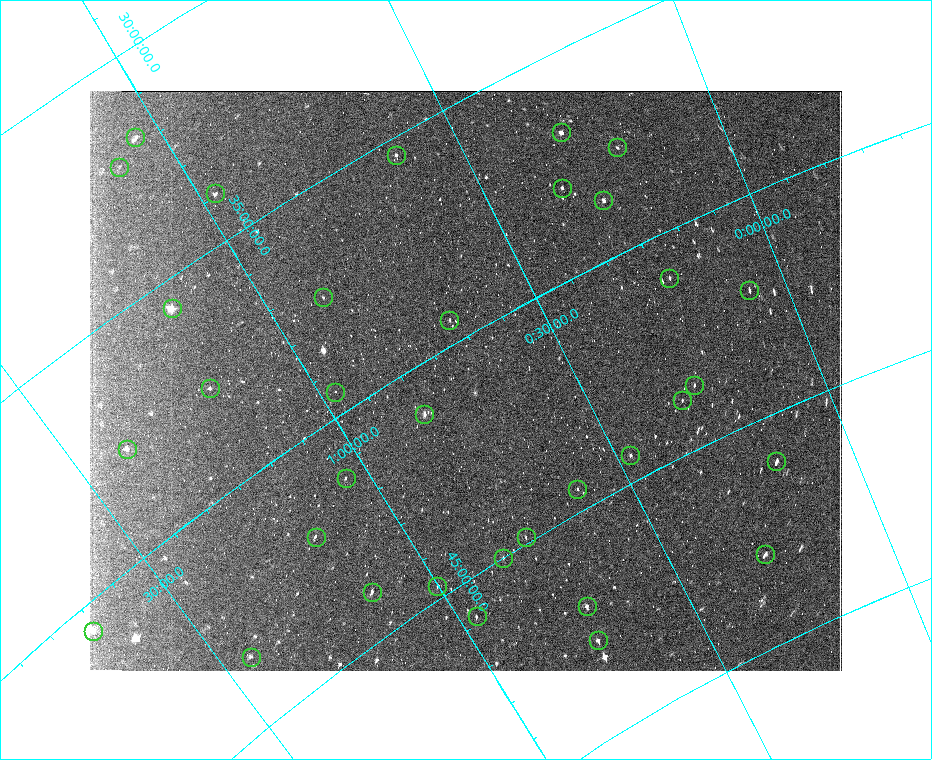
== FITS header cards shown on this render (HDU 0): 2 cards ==
NAXIS1  =                  752
NAXIS2  =                  580

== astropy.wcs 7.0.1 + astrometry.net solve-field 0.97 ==
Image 752 x 580 px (HDU 0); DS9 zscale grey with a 90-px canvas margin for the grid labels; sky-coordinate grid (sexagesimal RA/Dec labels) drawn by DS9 from the SOLVED WCS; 34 Tycho-2 reference stars matched to detected sources circled (green)
Header WCS: none
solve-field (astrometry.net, Tycho-2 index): SOLVED blind (the file carries no WCS)
Solved WCS: RA---TAN-SIP/DEC--TAN-SIP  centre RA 00:43:00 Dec +40:54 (10.75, +40.90 deg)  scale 89 x 85.7 arcsec/px (non-square pixels)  FOV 1115.5' x 828.3'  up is -150 deg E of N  parity flipped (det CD > 0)
(file carries no celestial WCS; the grid is the blind solution)
Tycho-2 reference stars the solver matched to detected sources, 34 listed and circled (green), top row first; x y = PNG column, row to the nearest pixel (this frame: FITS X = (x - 90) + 1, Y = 580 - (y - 91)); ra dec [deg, ICRS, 3 dp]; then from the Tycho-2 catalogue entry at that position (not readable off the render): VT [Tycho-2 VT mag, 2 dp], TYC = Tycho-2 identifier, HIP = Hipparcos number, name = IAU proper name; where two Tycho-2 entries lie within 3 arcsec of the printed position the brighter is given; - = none
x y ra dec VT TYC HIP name
561 132 4.582 +36.785 4.51 2273-2081-1 1473 -
135 137 15.705 +31.804 5.49 2277-843-1 4889 -
617 147 3.209 +37.694 6.69 2782-691-1 1030 -
396 155 9.338 +35.400 5.53 2283-542-1 2942 -
119 167 16.547 +32.181 6.42 2282-1007-1 5175 -
562 188 5.280 +37.969 5.21 2783-2251-1 1686 -
215 193 14.559 +33.951 6.09 2285-553-1 4552 -
603 200 4.273 +38.682 4.61 2782-2251-1 1366 -
669 278 3.378 +41.035 5.74 2786-2020-1 1086 -
749 290 1.152 +42.093 6.16 2789-1809-1 365 -
323 297 13.368 +37.418 6.18 2288-145-1 4185 -
172 308 17.433 +35.621 2.24 2286-1329-1 5447 Mirach
449 320 10.280 +39.459 5.40 2801-2091-1 3231 -
694 385 4.090 +43.595 6.16 2794-1917-1 1302 -
210 388 17.793 +37.724 5.77 2800-766-1 5550 -
335 392 14.541 +39.475 6.67 2802-1218-1 4542 -
682 400 4.676 +43.791 6.08 2794-1709-1 1501 -
424 414 12.454 +41.079 4.50 2801-2090-1 3881 -
127 449 20.919 +37.715 5.62 2813-2103-1 6514 -
630 455 7.057 +44.394 5.18 2795-2706-1 2225 -
776 461 2.580 +46.072 5.07 3246-880-1 841 -
346 478 15.726 +41.345 5.95 2807-2079-1 4903 -
577 489 9.194 +44.489 5.32 2796-2404-1 2900 -
316 537 17.578 +42.081 5.73 2808-2070-1 5493 -
526 537 11.545 +44.862 6.01 2809-1146-1 3604 -
765 554 4.288 +47.947 5.84 3251-1320-1 1372 -
503 558 12.576 +45.002 6.12 3262-353-1 3919 -
437 586 15.015 +44.713 6.04 2811-2322-1 4675 -
372 592 17.004 +43.942 5.05 2811-2324-1 5317 -
587 606 10.867 +47.025 4.97 3253-1987-1 3414 -
477 616 14.415 +45.839 6.20 3263-2179-1 4501 -
93 631 25.145 +40.577 4.94 2819-2290-1 7818 -
598 640 11.109 +47.864 5.63 3253-812-1 3478 -
251 657 21.578 +43.458 6.03 2825-2668-1 6711 -